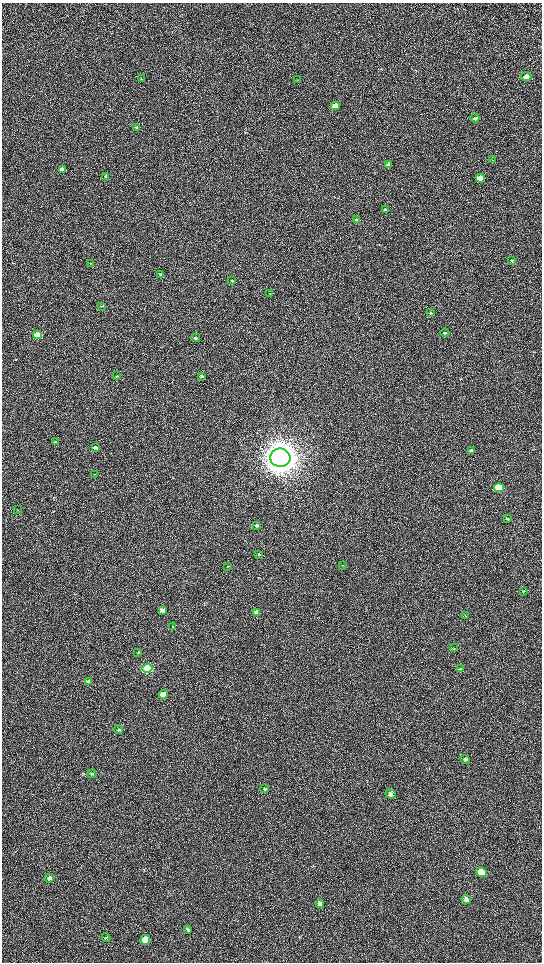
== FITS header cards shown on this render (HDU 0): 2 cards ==
NAXIS1  =                 1080 / length of data axis 1
NAXIS2  =                 1920 / length of data axis 2

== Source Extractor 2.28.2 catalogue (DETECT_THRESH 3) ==
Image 1080 x 1920 px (HDU 0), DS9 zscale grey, zoomed out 1/2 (1 PNG px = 2 x 2 image px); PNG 544 x 964 px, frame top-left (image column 1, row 1919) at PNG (2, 3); each listed source drawn as its Kron ellipse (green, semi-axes under 4 px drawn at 4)
Background 486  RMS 24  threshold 71.2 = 3 sigma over >= 5 px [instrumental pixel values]
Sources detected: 64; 4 cannot appear on this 1/2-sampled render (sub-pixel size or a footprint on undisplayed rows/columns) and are neither listed nor drawn; the other 60 listed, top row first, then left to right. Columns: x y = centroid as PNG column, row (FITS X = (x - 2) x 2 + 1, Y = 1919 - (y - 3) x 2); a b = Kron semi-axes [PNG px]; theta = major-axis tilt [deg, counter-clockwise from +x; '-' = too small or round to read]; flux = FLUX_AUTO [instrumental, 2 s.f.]
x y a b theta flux
526 76 5 4 - 2.3e+04
141 79 3 2 - 1.6e+03
297 80 4 2 - 1.9e+03
335 106 4 3 - 6.8e+04
475 118 4 3 - 8.6e+03
137 127 4 3 - 1.2e+04
493 160 3 2 - 2.1e+03
389 164 4 3 - 1.3e+04
63 169 4 3 - 2.3e+04
105 176 3 3 - 6.5e+03
480 178 5 3 - 6.0e+04
385 210 3 3 - 3.5e+03
356 220 4 3 - 7.5e+03
512 261 3 3 - 4.2e+03
90 263 3 2 - 2.1e+03
160 274 3 2 - 5.1e+03
232 281 3 2 - 3.9e+03
269 294 3 2 - 1.6e+03
102 306 3 2 - 2.1e+03
431 313 4 3 - 5.1e+03
445 333 4 2 - 6.3e+03
37 335 4 3 - 1.8e+05
196 338 4 3 - 6.6e+03
117 376 4 3 - 5.3e+03
202 376 4 3 - 9.5e+03
55 442 4 3 - 7.8e+03
95 448 4 3 - 1.8e+04
472 450 4 3 - 1.3e+04
280 458 10 9 - 1.0e+07
95 474 3 2 - 2.3e+03
499 488 5 4 - 2.0e+05
18 510 3 2 - 2.1e+03
507 519 3 3 - 3.6e+03
257 525 4 3 - 1.3e+04
259 554 4 3 - 4.8e+03
343 565 3 2 - 2.0e+03
228 566 3 2 - 1.9e+03
523 591 4 2 - 2.9e+03
162 610 4 3 - 1.7e+04
257 612 4 3 - 3.9e+04
465 616 4 3 - 3.8e+03
172 626 3 1 - 1.9e+03
454 648 3 2 - 2.2e+03
138 652 3 3 - 3.0e+03
147 668 5 4 - 9.1e+05
460 669 3 3 - 3.4e+03
89 681 4 3 - 6.2e+03
163 695 4 3 - 8.7e+04
119 730 4 4 - 7.9e+03
465 759 5 3 - 6.1e+03
92 774 4 2 - 3.8e+03
265 789 4 3 - 4.9e+03
390 794 5 4 - 1.1e+04
481 872 5 4 - 9.3e+04
49 878 5 4 - 1.1e+04
466 899 5 4 - 2.1e+04
320 904 4 4 - 1.6e+04
187 929 4 3 - 5.0e+03
106 938 4 4 - 5.0e+03
145 940 5 4 - 7.4e+04
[4 sub-pixel or undisplayed-footprint detections neither listed nor drawn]